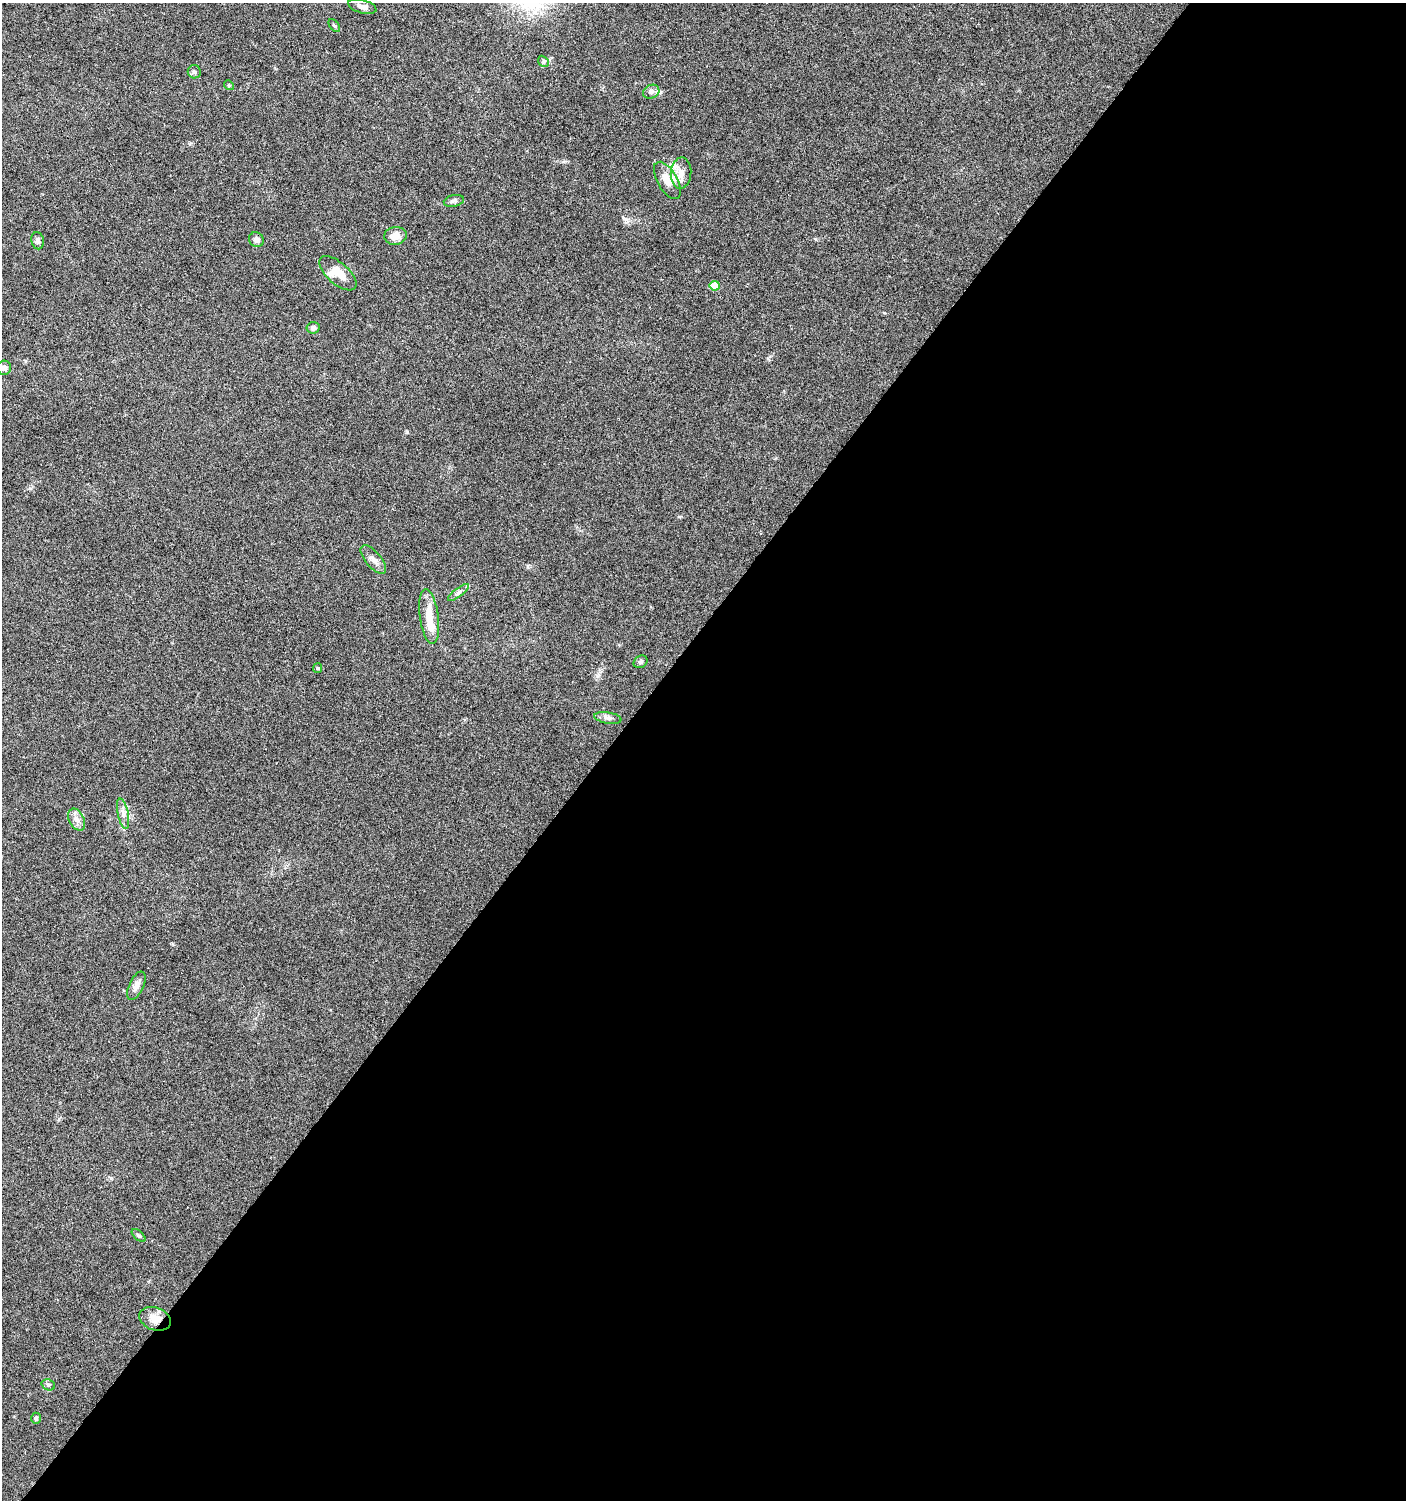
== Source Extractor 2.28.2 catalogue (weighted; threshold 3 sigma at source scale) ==
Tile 12 of 4 x 4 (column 4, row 3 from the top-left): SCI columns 4452-5855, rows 1501-2998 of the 6029 x 6005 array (HDU 1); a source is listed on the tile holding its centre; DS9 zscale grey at full resolution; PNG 1408 x 1502 px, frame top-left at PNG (2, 3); each listed source drawn as its Kron ellipse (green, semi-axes under 4 px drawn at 4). Shown black and unused: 57% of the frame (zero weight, under 5 of 9 exposures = <1% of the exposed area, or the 3 px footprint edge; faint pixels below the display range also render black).
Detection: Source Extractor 2.28.2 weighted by HDU 2 'WHT'; one run over the whole footprint, this tile lists its part. Background 0.0353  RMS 0.0025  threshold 0.0101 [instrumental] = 3 sigma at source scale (4.09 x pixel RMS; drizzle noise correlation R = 1.36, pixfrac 0.8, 0.0396/0.0396 arcsec/px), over >= 5 px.
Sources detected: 33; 1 inside a brighter object's white glare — neither listed nor drawn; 3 inside a brighter listed object's ellipse — not listed separately; the other 29 listed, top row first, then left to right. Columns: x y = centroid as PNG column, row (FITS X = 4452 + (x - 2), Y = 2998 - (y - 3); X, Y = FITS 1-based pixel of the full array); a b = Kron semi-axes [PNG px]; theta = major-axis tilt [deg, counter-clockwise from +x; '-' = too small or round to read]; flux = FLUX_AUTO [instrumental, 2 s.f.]
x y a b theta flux
362 7 14 6 -15 1.1
334 26 7 4 -52 0.41
543 61 6 4 -47 0.41
194 72 6 6 - 0.52
229 85 5 4 - 0.27
651 92 8 6 25 0.76
681 173 16 10 86 2.1
667 180 21 10 -60 3.1
454 201 10 6 11 0.63
395 236 11 9 8 2.2
256 240 8 7 - 0.98
38 241 8 6 -78 0.72
338 273 23 10 -41 3.3
715 286 5 5 - 3.7
313 328 6 6 - 0.72
4 368 7 7 - 0.98
373 559 17 7 -50 1.4
458 592 13 4 38 0.8
429 617 27 9 -82 4.8
640 662 7 6 - 0.48
318 668 5 4 - 0.25
608 718 14 5 -9 0.84
123 814 15 5 -78 1.1
77 820 12 7 -62 1.3
136 986 15 7 65 1.4
139 1235 8 4 -41 0.41
155 1319 16 11 -20 2.6
48 1385 7 5 -21 0.42
36 1418 5 4 - 0.34
Overlapping masked pixels (flux is a lower limit): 1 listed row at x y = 155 1319
Unlisted compact peaks at least as high as the median listed source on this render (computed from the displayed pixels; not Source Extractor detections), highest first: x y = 407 432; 626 219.